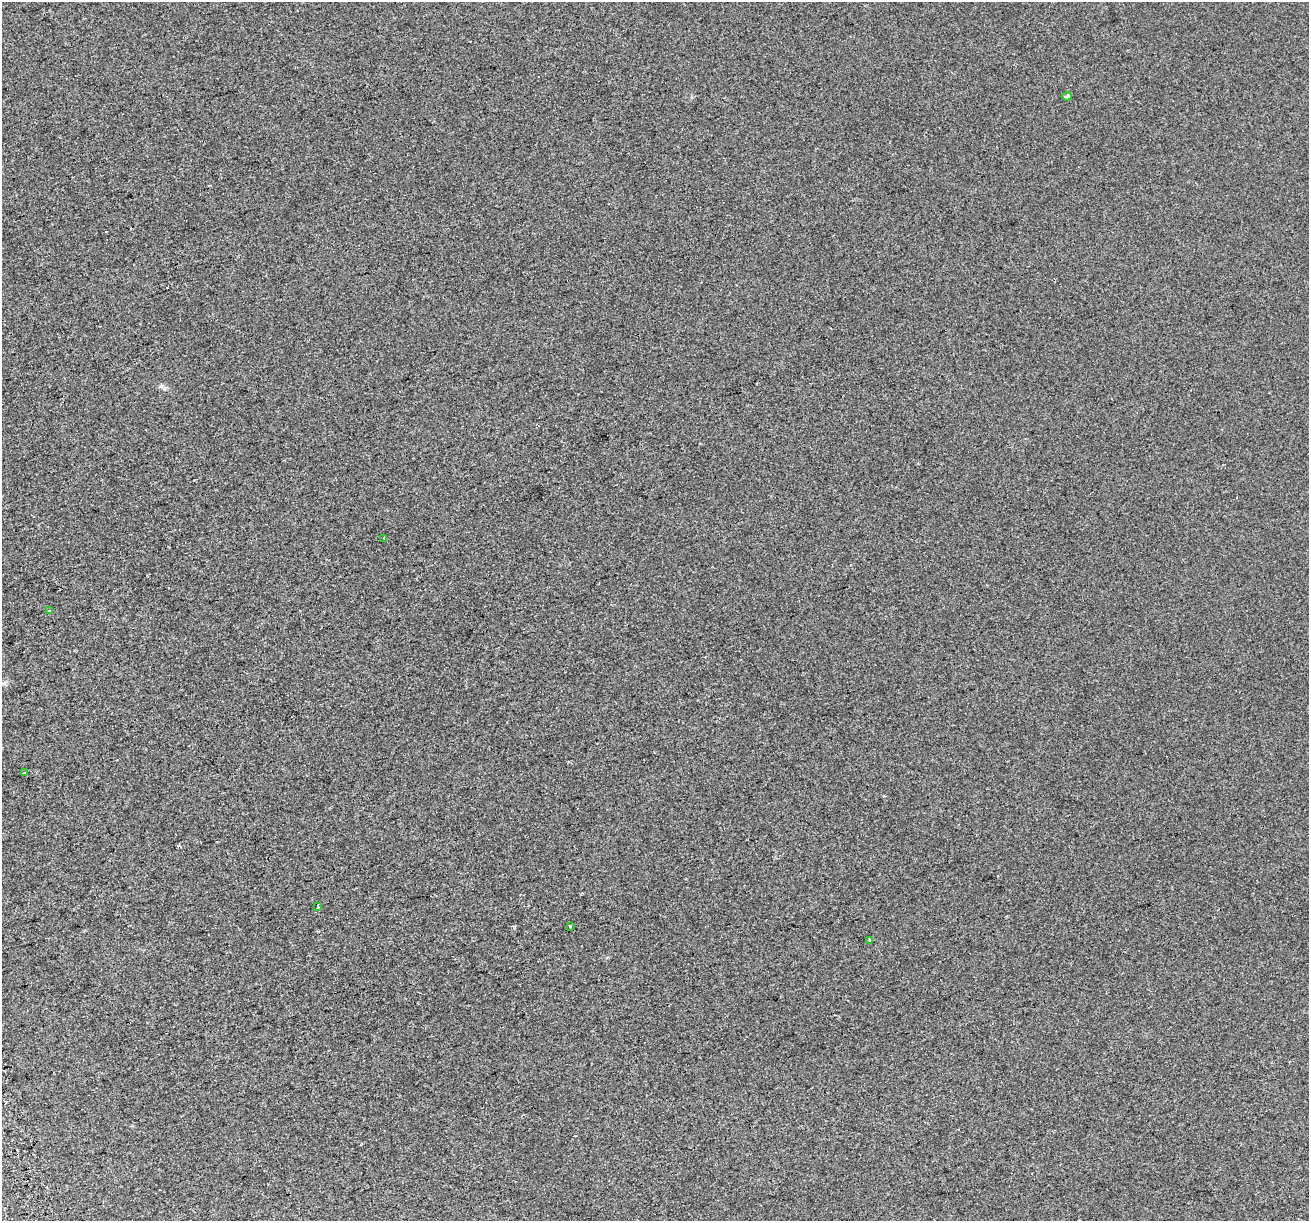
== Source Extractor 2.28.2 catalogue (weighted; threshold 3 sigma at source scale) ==
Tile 7 of 4 x 4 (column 3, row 2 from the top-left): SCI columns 2658-3964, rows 2558-3776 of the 5314 x 5062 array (HDU 1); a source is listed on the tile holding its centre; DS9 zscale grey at full resolution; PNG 1311 x 1223 px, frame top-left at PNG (2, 2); each listed source drawn as its Kron ellipse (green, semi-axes under 4 px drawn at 4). Shown black and unused: <1% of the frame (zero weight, under 2 of 3 exposures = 2% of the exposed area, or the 3 px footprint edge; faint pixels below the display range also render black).
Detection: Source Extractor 2.28.2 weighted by HDU 2 'WHT'; one run over the whole footprint, this tile lists its part. Background 7.35e-04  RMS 0.0073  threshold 0.0327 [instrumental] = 3 sigma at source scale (4.5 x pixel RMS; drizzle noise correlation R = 1.50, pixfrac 1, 0.0396/0.0396 arcsec/px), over >= 5 px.
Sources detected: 7; all 7 listed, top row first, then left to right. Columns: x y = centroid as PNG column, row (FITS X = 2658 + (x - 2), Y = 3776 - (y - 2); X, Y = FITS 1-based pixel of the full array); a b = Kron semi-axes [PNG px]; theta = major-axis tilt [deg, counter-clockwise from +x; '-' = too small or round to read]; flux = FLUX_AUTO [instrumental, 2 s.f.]
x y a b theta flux
1067 96 5 4 - 1.6
384 538 3 2 - 0.62
50 611 3 2 - 0.78
25 773 3 3 - 2.1
318 906 3 3 - 1.3
570 926 3 2 - 2.2
870 940 3 3 - 1.4